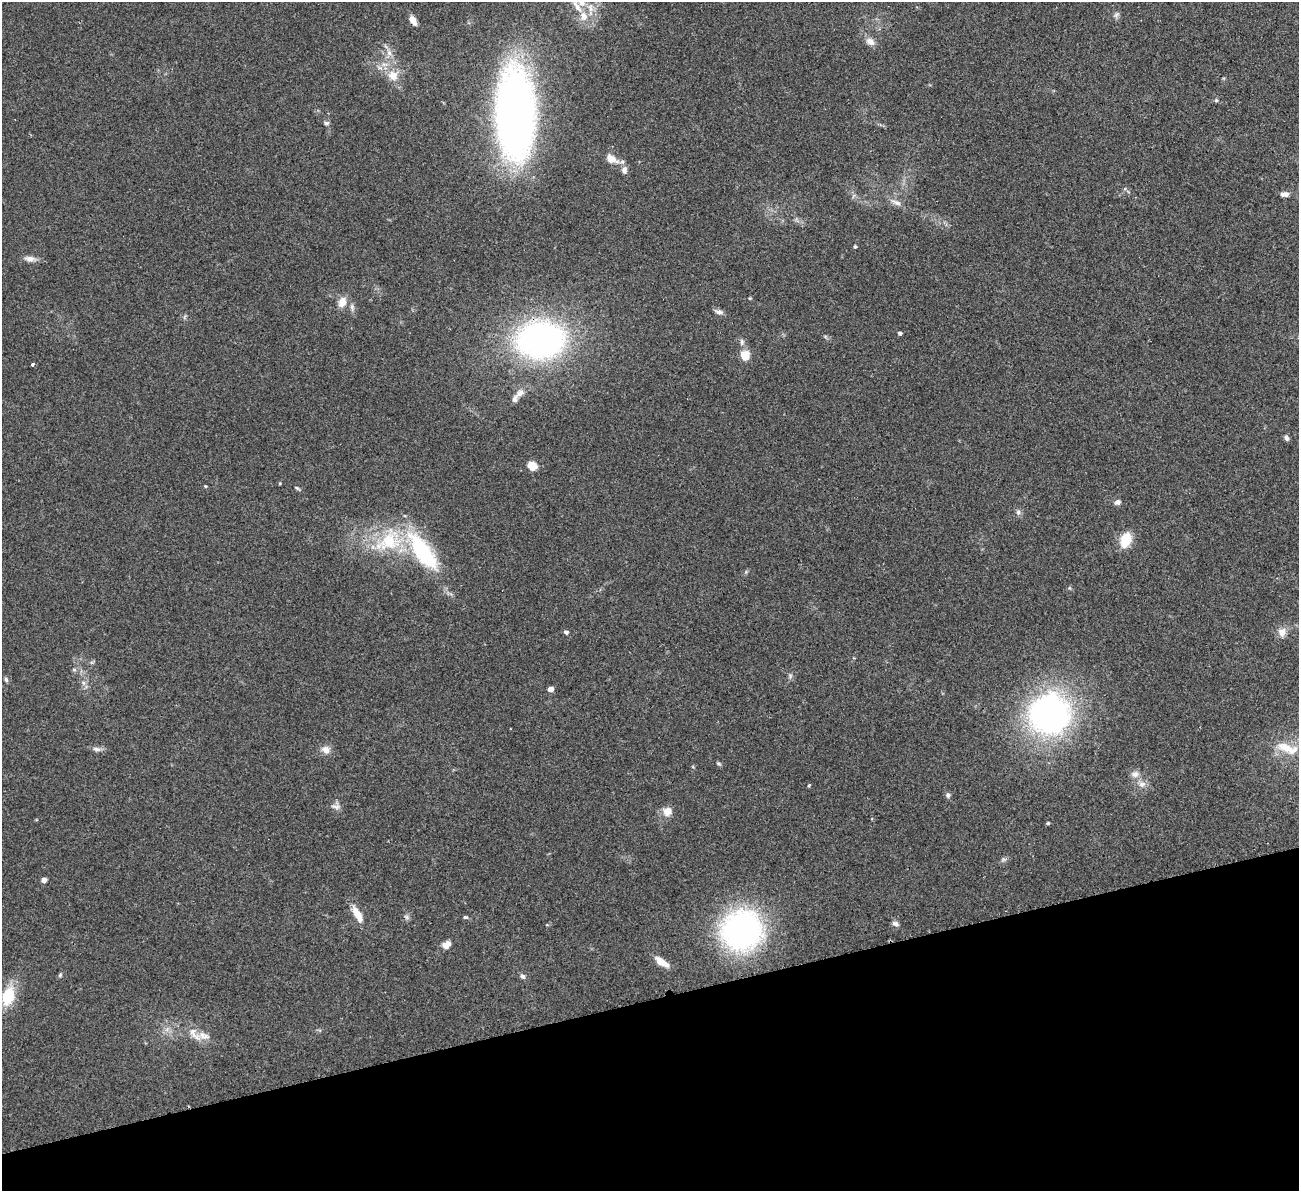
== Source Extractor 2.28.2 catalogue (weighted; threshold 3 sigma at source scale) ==
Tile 14 of 4 x 4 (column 2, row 4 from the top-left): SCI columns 1354-2650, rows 166-1354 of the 5300 x 5207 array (HDU 1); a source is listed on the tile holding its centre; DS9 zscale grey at full resolution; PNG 1301 x 1193 px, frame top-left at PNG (2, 2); no overlay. Shown black and unused: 16% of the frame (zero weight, under 2 of 3 exposures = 3% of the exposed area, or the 3 px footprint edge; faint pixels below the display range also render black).
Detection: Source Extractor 2.28.2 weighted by HDU 2 'WHT'; one run over the whole footprint, this tile lists its part. Background 0.0951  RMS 0.0086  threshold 0.0389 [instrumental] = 3 sigma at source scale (4.5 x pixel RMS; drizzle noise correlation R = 1.50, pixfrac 1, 0.05/0.05 arcsec/px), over >= 5 px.
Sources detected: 68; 3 inside a brighter listed object's ellipse — not listed separately; the other 65 listed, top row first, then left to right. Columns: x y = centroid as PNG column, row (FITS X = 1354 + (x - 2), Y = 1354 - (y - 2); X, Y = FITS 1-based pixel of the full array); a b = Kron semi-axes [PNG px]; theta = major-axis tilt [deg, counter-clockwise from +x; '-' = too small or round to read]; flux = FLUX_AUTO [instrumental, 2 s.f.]
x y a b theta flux
590 8 14 7 -81 6.6
1116 15 9 4 36 2
583 16 13 10 -77 9
413 20 11 6 -58 6.4
870 41 12 9 -32 5.3
389 53 9 7 -73 4.2
393 76 13 12 - 11
1216 100 5 4 - 1.1
515 112 72 30 -89 520
326 123 7 5 1 1.7
611 159 17 10 -28 8.9
624 170 11 8 -90 4.1
1284 194 9 5 -2 4.1
896 202 15 6 -24 4.4
855 247 4 3 - 1.4
29 259 14 7 -3 4.7
750 298 5 3 - 0.71
342 302 13 10 66 7.7
352 307 10 5 -85 2.7
719 312 10 5 -5 2.8
900 333 4 4 - 2.3
540 340 36 27 6 320
742 342 9 5 -80 2.4
745 356 11 9 -65 11
32 365 3 3 - 3.2
520 393 13 8 37 5
1286 438 7 5 -59 2.4
532 466 11 9 -27 8.2
205 486 4 4 - 0.78
297 488 6 4 -28 1.3
1118 502 7 5 30 2.8
1018 512 8 6 89 2.3
1126 540 14 9 68 20
389 541 43 27 27 58
423 552 57 21 -55 75
566 632 5 5 - 2.1
1282 632 12 10 84 6.4
74 670 6 4 -1 1.3
790 676 7 4 73 1.5
6 680 7 4 -64 1.5
550 689 4 4 - 7
1049 715 36 34 -14 270
1287 748 32 12 -18 18
97 749 11 6 -10 3.3
326 750 11 10 - 5.6
718 763 6 4 -18 1.3
1135 774 10 9 - 4.4
1142 784 11 7 10 4.4
809 786 4 3 - 0.92
948 795 6 6 - 1.9
336 807 11 6 -5 3.2
667 811 9 9 - 8.6
1048 823 4 3 - 0.95
44 880 4 4 - 6.8
358 915 20 7 -61 13
407 917 7 4 -71 1.8
465 917 6 4 1 1.2
895 923 9 6 -15 2.6
742 930 40 37 42 190
446 945 10 7 44 6.2
661 962 15 6 -32 12
60 975 7 4 46 1.3
522 976 7 5 -45 2.4
8 996 22 13 72 28
195 1034 27 9 -51 9.2
Overlapping masked pixels (flux is a lower limit): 1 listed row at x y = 540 340
Isophote crosses this tile's border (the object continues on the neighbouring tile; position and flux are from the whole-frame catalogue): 1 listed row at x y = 515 112